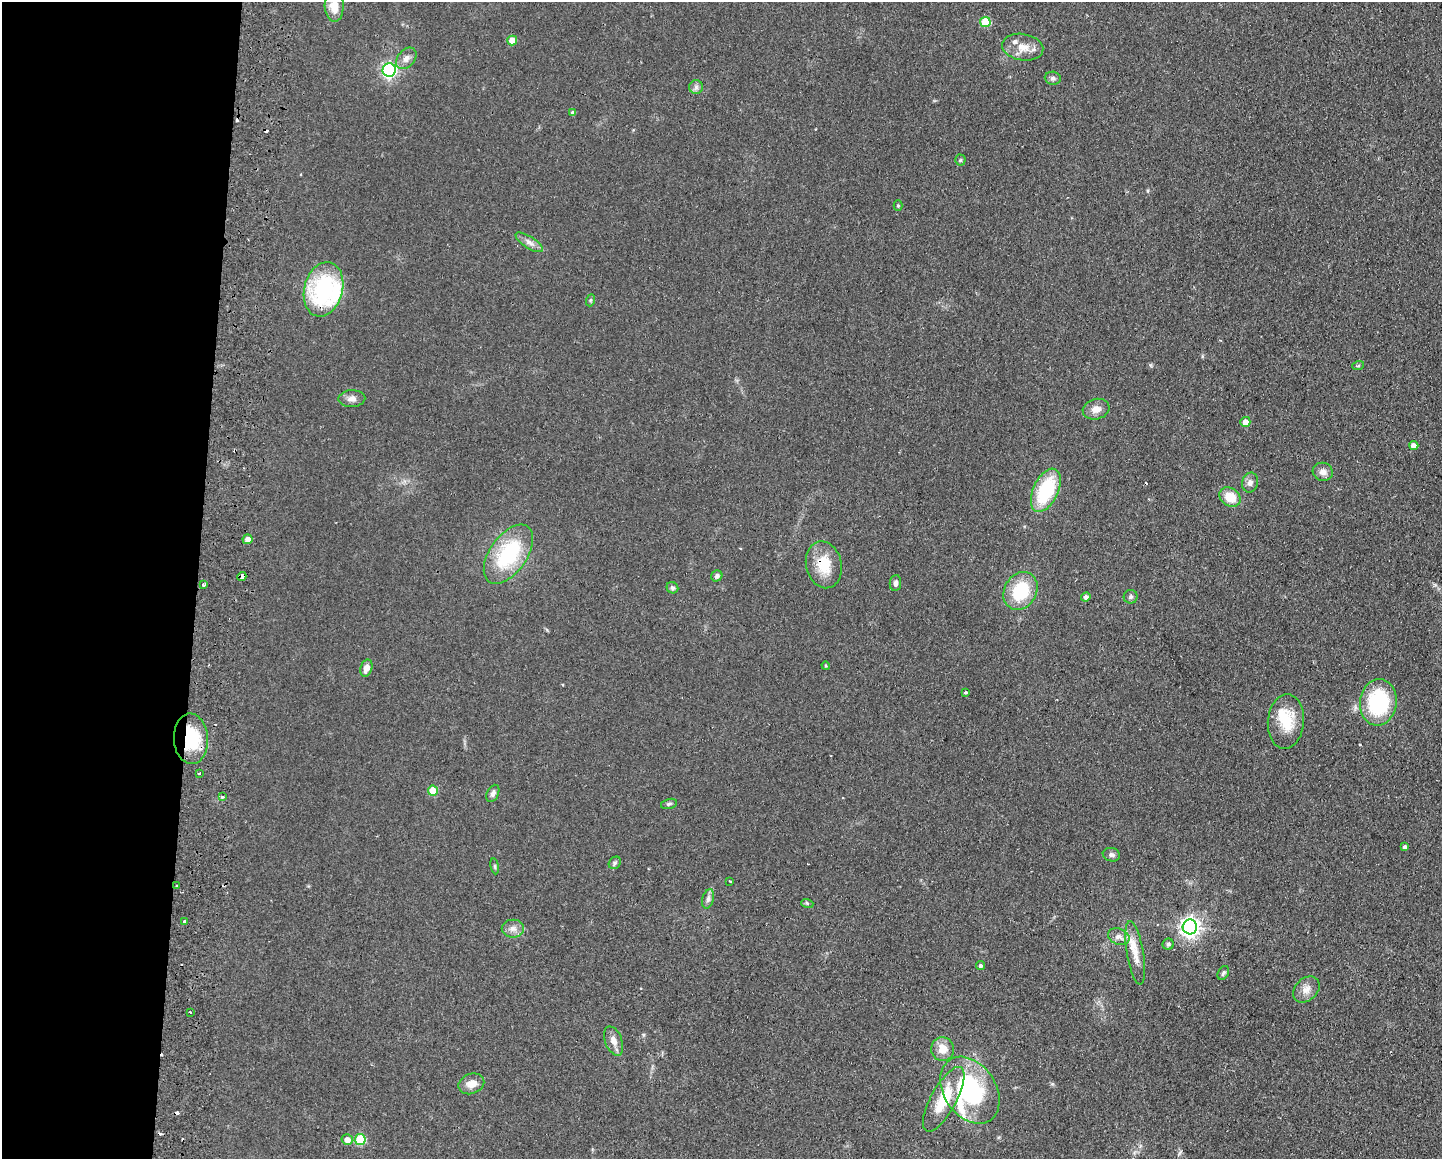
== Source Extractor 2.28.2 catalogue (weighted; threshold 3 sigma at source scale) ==
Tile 4 of 3 x 4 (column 1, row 2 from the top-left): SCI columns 169-1608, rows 2325-3481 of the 4768 x 4648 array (HDU 1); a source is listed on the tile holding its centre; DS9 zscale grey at full resolution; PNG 1444 x 1161 px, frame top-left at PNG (2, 2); each listed source drawn as its Kron ellipse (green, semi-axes under 4 px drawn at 4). Shown black and unused: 14% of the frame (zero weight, under 2 of 3 exposures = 3% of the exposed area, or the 3 px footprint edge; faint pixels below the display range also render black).
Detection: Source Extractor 2.28.2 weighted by HDU 2 'WHT'; one run over the whole footprint, this tile lists its part. Background 0.0805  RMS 0.0096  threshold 0.0432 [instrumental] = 3 sigma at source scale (4.5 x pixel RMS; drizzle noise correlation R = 1.50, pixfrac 1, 0.05/0.05 arcsec/px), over >= 5 px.
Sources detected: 84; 10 cosmic-ray / hot-pixel residue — neither listed nor drawn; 4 inside a brighter listed object's ellipse — not listed separately; the other 70 listed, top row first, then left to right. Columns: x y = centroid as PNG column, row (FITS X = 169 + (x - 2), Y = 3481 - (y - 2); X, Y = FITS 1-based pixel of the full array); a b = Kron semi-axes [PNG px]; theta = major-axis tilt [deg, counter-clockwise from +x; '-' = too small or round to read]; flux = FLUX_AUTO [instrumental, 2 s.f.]
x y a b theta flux
334 6 15 9 -88 16
985 22 5 5 - 32
512 41 5 5 - 13
1023 47 21 13 -9 14
406 58 12 8 49 5.9
389 70 7 6 - 210
1053 78 8 6 -5 2.7
696 87 7 7 - 3
573 113 4 4 - 3.2
960 160 5 5 - 1.3
898 206 5 4 - 1.2
529 242 16 6 -33 5.3
323 289 28 19 75 100
591 300 6 4 70 1.2
1358 366 6 3 19 1.2
352 399 13 8 2 5.8
1096 409 13 10 15 8.2
1245 422 5 5 - 8.3
1414 445 4 4 - 7.2
1323 472 10 9 - 5.7
1250 483 10 8 74 4.7
1046 490 23 12 65 61
1230 497 11 8 -32 17
247 539 5 5 - 5.9
508 554 34 18 55 75
824 565 24 17 -76 27
717 576 6 5 - 2.6
242 577 4 4 - 6.8
895 583 8 5 83 3.2
203 585 3 3 - 4.4
672 588 6 5 - 2.4
1020 591 20 16 59 47
1086 597 5 4 - 3.1
1131 597 7 6 - 2.3
826 666 4 3 - 1.1
366 668 9 5 72 7.3
966 692 4 3 - 3.3
1378 702 23 18 83 78
1286 722 27 18 85 30
191 739 25 17 -87 46
199 773 3 3 - 2.1
433 791 5 5 - 24
493 793 9 5 64 3.1
223 797 3 3 - 3.1
669 804 8 5 14 2
1405 847 4 4 - 2.4
1111 855 9 6 -12 2.7
615 863 7 5 48 2
495 866 8 4 -82 1.5
730 881 3 2 - 1.1
177 886 3 3 - 2.4
708 899 10 5 75 3.4
807 903 6 4 -18 1.3
184 922 3 3 - 2.5
1190 927 7 7 - 480
513 929 11 9 -1 5.9
1119 937 11 8 -22 5.5
1168 944 5 5 - 1.8
1135 953 32 8 -80 15
980 966 5 4 - 2.2
1223 973 7 5 62 2.1
1306 989 15 11 43 8.1
190 1012 2 2 - 0.93
614 1041 15 8 -69 7.1
943 1049 12 11 - 12
471 1084 13 10 21 9.1
970 1090 36 26 -56 110
944 1099 36 12 61 35
347 1140 5 5 - 6.1
360 1140 5 5 - 45
Overlapping masked pixels (flux is a lower limit): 4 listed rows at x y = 824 565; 242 577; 191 739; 177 886
Isophote crosses this tile's border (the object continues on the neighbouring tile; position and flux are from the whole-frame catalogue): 1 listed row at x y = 334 6